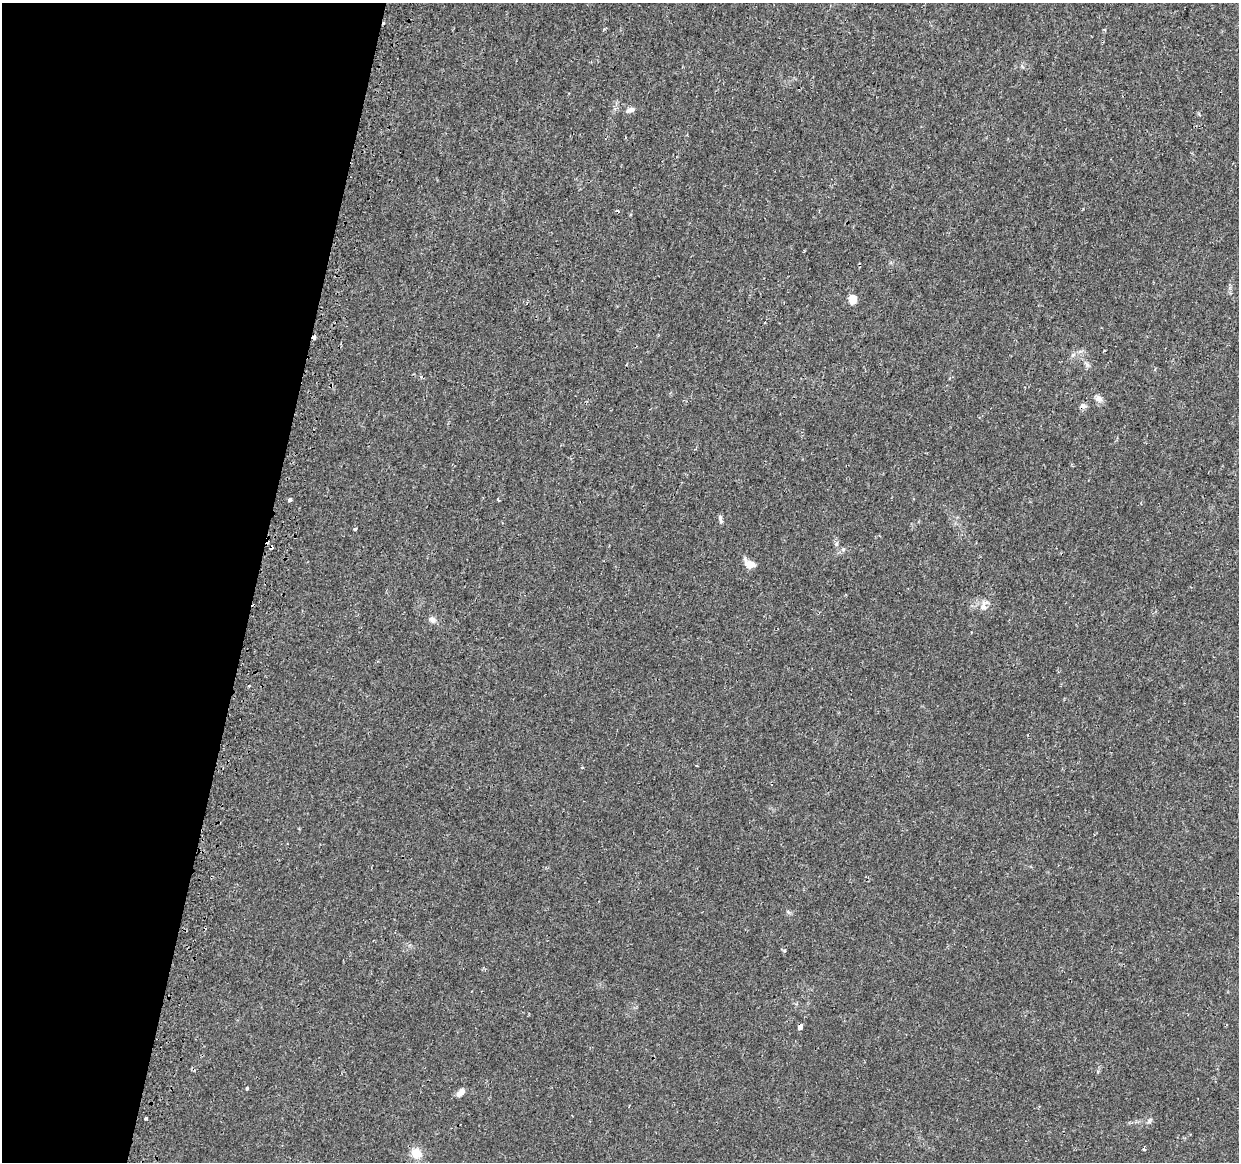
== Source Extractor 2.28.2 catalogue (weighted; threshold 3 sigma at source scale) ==
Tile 9 of 4 x 4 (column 1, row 3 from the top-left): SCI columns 38-1274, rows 1429-2588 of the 5030 x 5235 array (HDU 1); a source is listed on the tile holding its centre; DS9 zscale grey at full resolution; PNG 1241 x 1164 px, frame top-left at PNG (2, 3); no overlay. Shown black and unused: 21% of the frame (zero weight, under 2 of 3 exposures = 3% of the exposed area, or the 3 px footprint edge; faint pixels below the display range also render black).
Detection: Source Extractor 2.28.2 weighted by HDU 2 'WHT'; one run over the whole footprint, this tile lists its part. Background 0.00621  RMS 0.0021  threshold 0.00931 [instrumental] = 3 sigma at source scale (4.5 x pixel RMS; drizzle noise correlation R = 1.50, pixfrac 1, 0.0396/0.0396 arcsec/px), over >= 5 px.
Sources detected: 29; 2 cosmic-ray / hot-pixel residue — not listed; the other 27 listed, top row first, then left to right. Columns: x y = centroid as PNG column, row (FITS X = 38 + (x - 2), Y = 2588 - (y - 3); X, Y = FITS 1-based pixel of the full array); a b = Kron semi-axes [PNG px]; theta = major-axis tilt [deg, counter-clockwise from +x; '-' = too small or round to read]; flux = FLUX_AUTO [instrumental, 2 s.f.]
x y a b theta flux
603 30 6 3 70 0.2
630 110 12 6 19 0.84
853 299 9 7 88 2.4
314 337 4 3 - 2
1073 355 6 5 - 0.51
1099 399 10 8 -30 0.98
1083 406 8 6 -8 0.77
290 500 3 3 - 1.7
498 500 3 3 - 1
720 518 10 5 -81 0.5
355 529 4 3 - 0.38
271 548 4 3 - 1
843 549 6 5 - 0.37
749 564 10 7 -30 2.9
983 605 17 8 61 1.4
432 620 9 7 -55 0.87
249 686 4 3 - 0.2
582 767 3 3 - 0.22
788 912 6 4 -20 0.3
784 951 5 3 - 0.23
800 1027 5 4 - 1.3
247 1088 4 3 - 0.26
461 1093 10 6 44 1.3
145 1118 3 3 - 0.52
1149 1120 10 3 69 0.36
1144 1149 4 3 - 0.28
416 1153 13 12 - 2.7
Overlapping masked pixels (flux is a lower limit): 3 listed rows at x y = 314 337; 271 548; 800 1027